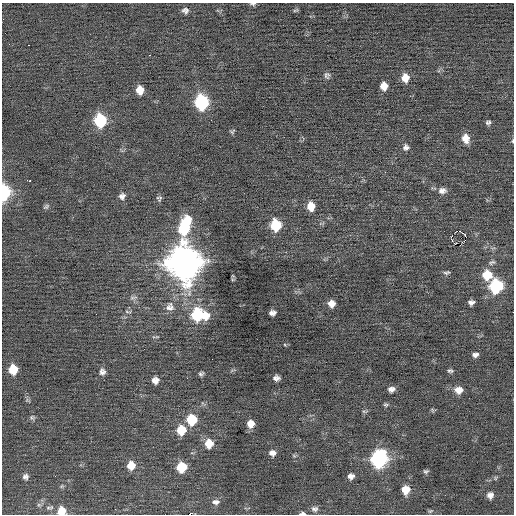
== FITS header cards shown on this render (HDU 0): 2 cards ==
NAXIS1  =                  512 / Axis length
NAXIS2  =                  512 / Axis length

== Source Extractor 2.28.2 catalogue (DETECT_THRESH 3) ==
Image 512 x 512 px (HDU 0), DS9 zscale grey, 1 PNG px = 1 image px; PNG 516 x 516 px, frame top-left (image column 1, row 512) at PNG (2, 3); no overlay
Background -0.0152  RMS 0.68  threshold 2.04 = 3 sigma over >= 5 px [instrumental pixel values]
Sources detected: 79; all 79 listed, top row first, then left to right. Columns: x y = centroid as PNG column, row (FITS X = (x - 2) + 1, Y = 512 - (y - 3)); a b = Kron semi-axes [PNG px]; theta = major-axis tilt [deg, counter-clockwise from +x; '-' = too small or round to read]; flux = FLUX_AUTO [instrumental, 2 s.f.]
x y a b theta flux
253 4 7 3 -1 82
185 10 8 7 - 170
295 10 8 3 22 57
28 45 3 2 - 130
150 55 3 2 - 140
327 75 8 8 - 140
405 78 9 8 - 440
384 86 7 6 - 400
140 90 8 7 - 490
202 102 10 8 -86 5300
100 120 9 8 - 3200
488 122 6 5 - 100
232 131 7 5 30 68
465 138 10 8 -71 450
513 141 5 3 - 47
406 147 8 7 - 170
30 181 3 2 - 320
442 191 10 8 6 240
4 192 10 6 85 4800
122 196 8 8 - 190
159 198 7 6 - 99
311 206 9 7 -82 580
46 207 9 5 37 96
276 225 9 8 - 1900
184 227 18 9 74 3200
460 231 2 2 - 2200
465 235 3 2 - 570
451 238 4 3 - 1800
455 244 3 2 - 200
492 262 10 5 20 110
184 263 14 13 - 84000
447 273 9 5 6 95
487 275 10 9 - 970
496 286 9 8 - 4300
133 298 12 5 7 140
471 302 6 5 - 160
331 304 7 7 - 300
170 307 12 12 - 350
128 312 11 4 -3 92
513 312 2 2 - 52
272 313 6 5 - 180
198 315 15 11 -6 2900
156 337 11 3 5 62
475 355 7 5 9 160
212 359 2 2 - 20
13 369 8 7 - 910
450 371 7 4 -10 91
102 372 9 8 - 200
201 374 5 4 - 100
187 378 2 2 - 24
276 378 6 5 - 170
155 380 7 7 - 280
391 389 7 5 9 210
459 390 9 7 2 420
27 400 9 4 -26 71
385 405 6 5 - 72
432 410 7 4 -71 52
364 411 8 4 7 67
32 417 8 6 -23 100
191 420 9 8 - 1500
251 424 7 7 - 410
181 430 9 9 - 960
209 443 9 9 - 630
272 453 7 6 - 230
379 459 10 9 - 9200
131 465 9 9 - 590
182 467 8 8 - 1300
426 471 6 5 - 92
351 476 6 6 - 240
25 477 7 7 - 160
62 486 6 4 45 68
406 490 8 7 - 720
490 495 8 7 - 240
216 502 11 7 2 220
48 508 8 6 0 120
315 509 9 7 -6 170
61 511 9 8 - 710
430 511 8 4 26 68
302 513 8 4 3 120
At the frame edge (FLAGS 8, measured only in part): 6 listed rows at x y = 253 4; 513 141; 4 192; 513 312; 61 511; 302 513